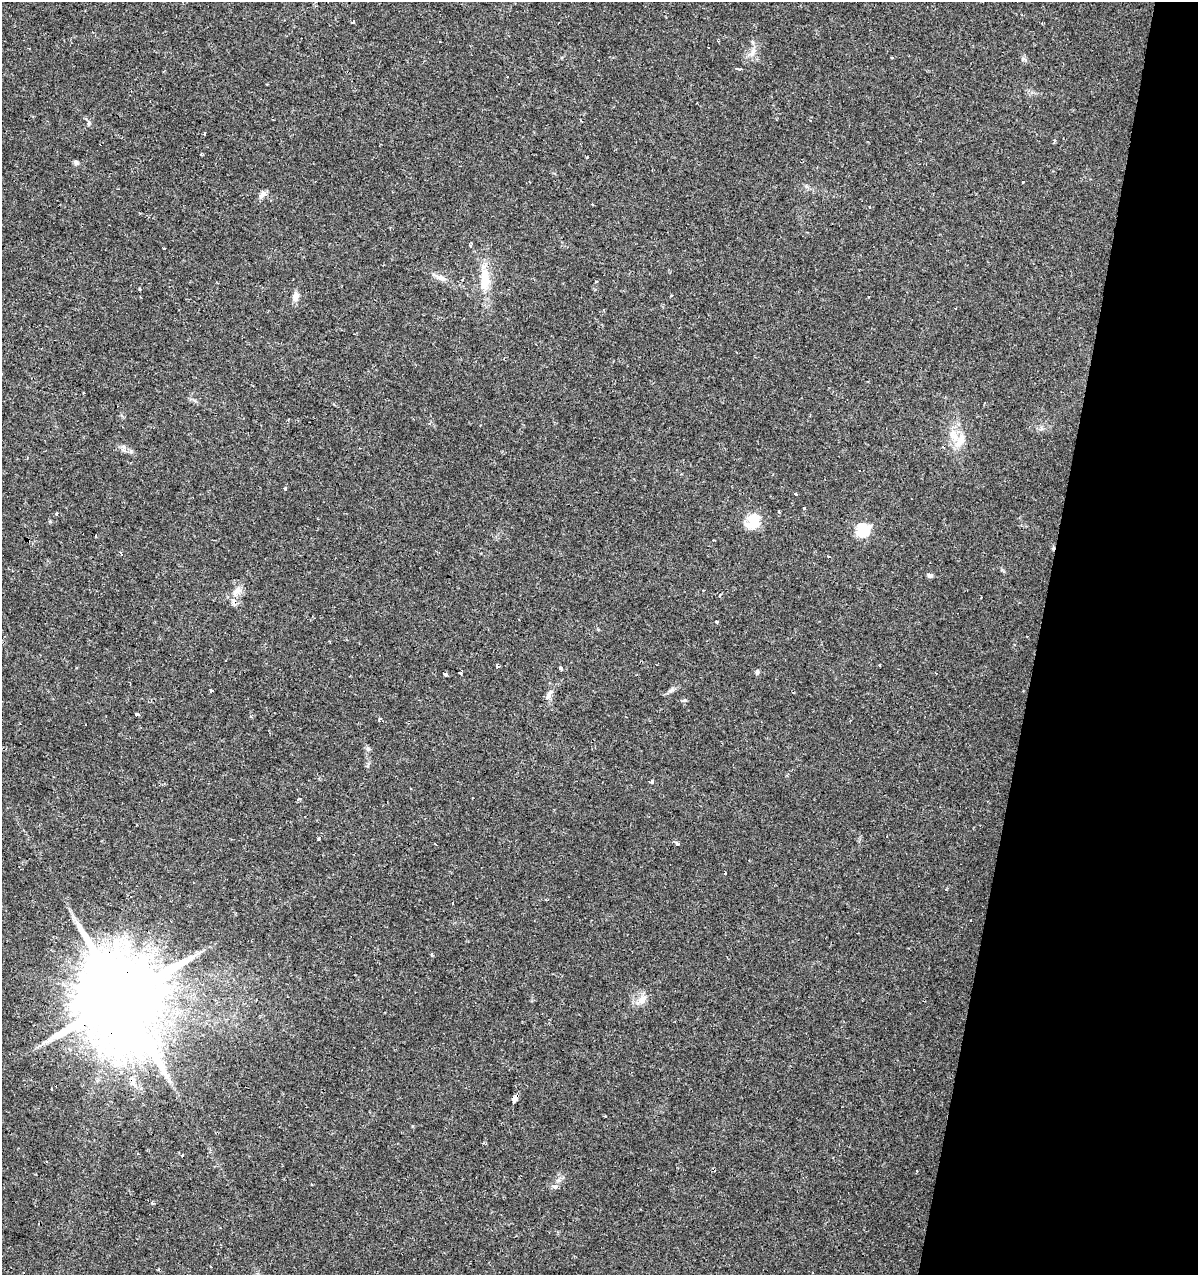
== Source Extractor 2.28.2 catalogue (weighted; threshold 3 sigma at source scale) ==
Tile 8 of 4 x 4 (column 4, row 2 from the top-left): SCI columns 3808-5003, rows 2552-3824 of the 5283 x 5098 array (HDU 1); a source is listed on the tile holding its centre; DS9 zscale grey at full resolution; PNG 1200 x 1277 px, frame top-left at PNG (2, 2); no overlay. Shown black and unused: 13% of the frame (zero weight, under 2 of 3 exposures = <1% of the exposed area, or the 3 px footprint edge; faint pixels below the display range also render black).
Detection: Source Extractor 2.28.2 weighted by HDU 2 'WHT'; one run over the whole footprint, this tile lists its part. Background 0.0208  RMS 0.0036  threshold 0.016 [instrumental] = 3 sigma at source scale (4.5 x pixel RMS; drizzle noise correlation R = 1.50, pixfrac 1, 0.0396/0.0396 arcsec/px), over >= 5 px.
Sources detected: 87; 21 cosmic-ray / hot-pixel residue — not listed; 1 inside a brighter listed object's ellipse — not listed separately; the other 65 listed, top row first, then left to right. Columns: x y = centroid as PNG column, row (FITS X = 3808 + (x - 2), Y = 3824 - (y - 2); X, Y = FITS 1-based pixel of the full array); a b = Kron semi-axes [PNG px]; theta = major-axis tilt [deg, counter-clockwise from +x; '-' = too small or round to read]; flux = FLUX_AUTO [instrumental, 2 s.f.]
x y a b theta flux
353 22 3 3 - 0.9
440 41 3 3 - 0.55
753 42 6 4 -88 0.59
752 53 10 5 54 1.4
739 69 5 2 - 1.6
810 120 3 2 - 0.27
88 123 6 5 - 0.8
205 133 3 2 - 0.43
76 162 6 5 - 0.91
1023 181 3 3 - 1.5
262 195 12 7 56 1.4
870 207 4 3 - 0.58
470 246 6 3 -47 0.46
164 248 3 3 - 1.5
441 278 16 7 -23 2.2
485 279 29 12 88 8.8
672 295 3 3 - 0.37
296 297 13 7 85 2
960 440 21 12 63 5
285 489 3 3 - 1.8
796 494 3 3 - 1.1
804 508 4 3 - 1.2
753 521 18 15 61 7.9
862 530 6 6 - 40
120 553 7 2 -66 0.59
828 556 3 3 - 2.3
930 576 6 5 - 0.95
237 591 18 9 46 3.1
720 595 4 3 - 0.37
717 621 5 2 - 0.42
226 660 2 2 - 0.31
497 666 4 3 - 0.8
561 668 4 3 - 1.6
757 672 6 5 - 0.8
460 673 4 3 - 0.95
445 674 5 4 - 0.65
211 690 3 3 - 0.76
671 690 10 5 25 1.1
548 695 14 6 69 1.8
684 700 8 3 8 0.49
137 714 3 3 - 3.1
251 717 4 3 - 0.5
379 719 4 3 - 0.79
368 749 7 6 - 0.82
652 782 4 4 - 1.5
299 799 4 4 - 0.43
318 839 3 3 - 0.91
676 843 5 3 - 0.79
725 873 3 3 - 0.28
546 900 3 3 - 0.45
453 903 3 3 - 1.1
970 921 3 3 - 1.1
432 954 3 3 - 0.53
121 998 26 22 -24 7000
641 1000 17 10 38 3.1
133 1065 6 5 - 1.1
52 1089 3 3 - 0.99
515 1099 6 4 67 6.7
605 1116 3 2 - 0.38
138 1154 4 2 - 0.26
182 1155 3 3 - 2.1
917 1171 4 2 - 0.33
311 1184 3 3 - 0.88
555 1187 8 5 -5 0.88
153 1203 4 3 - 0.63
Overlapping masked pixels (flux is a lower limit): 3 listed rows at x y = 237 591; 121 998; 515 1099
Unlisted compact peaks at least as high as the median listed source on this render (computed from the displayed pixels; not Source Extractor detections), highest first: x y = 124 447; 56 514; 1023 58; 50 521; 806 186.